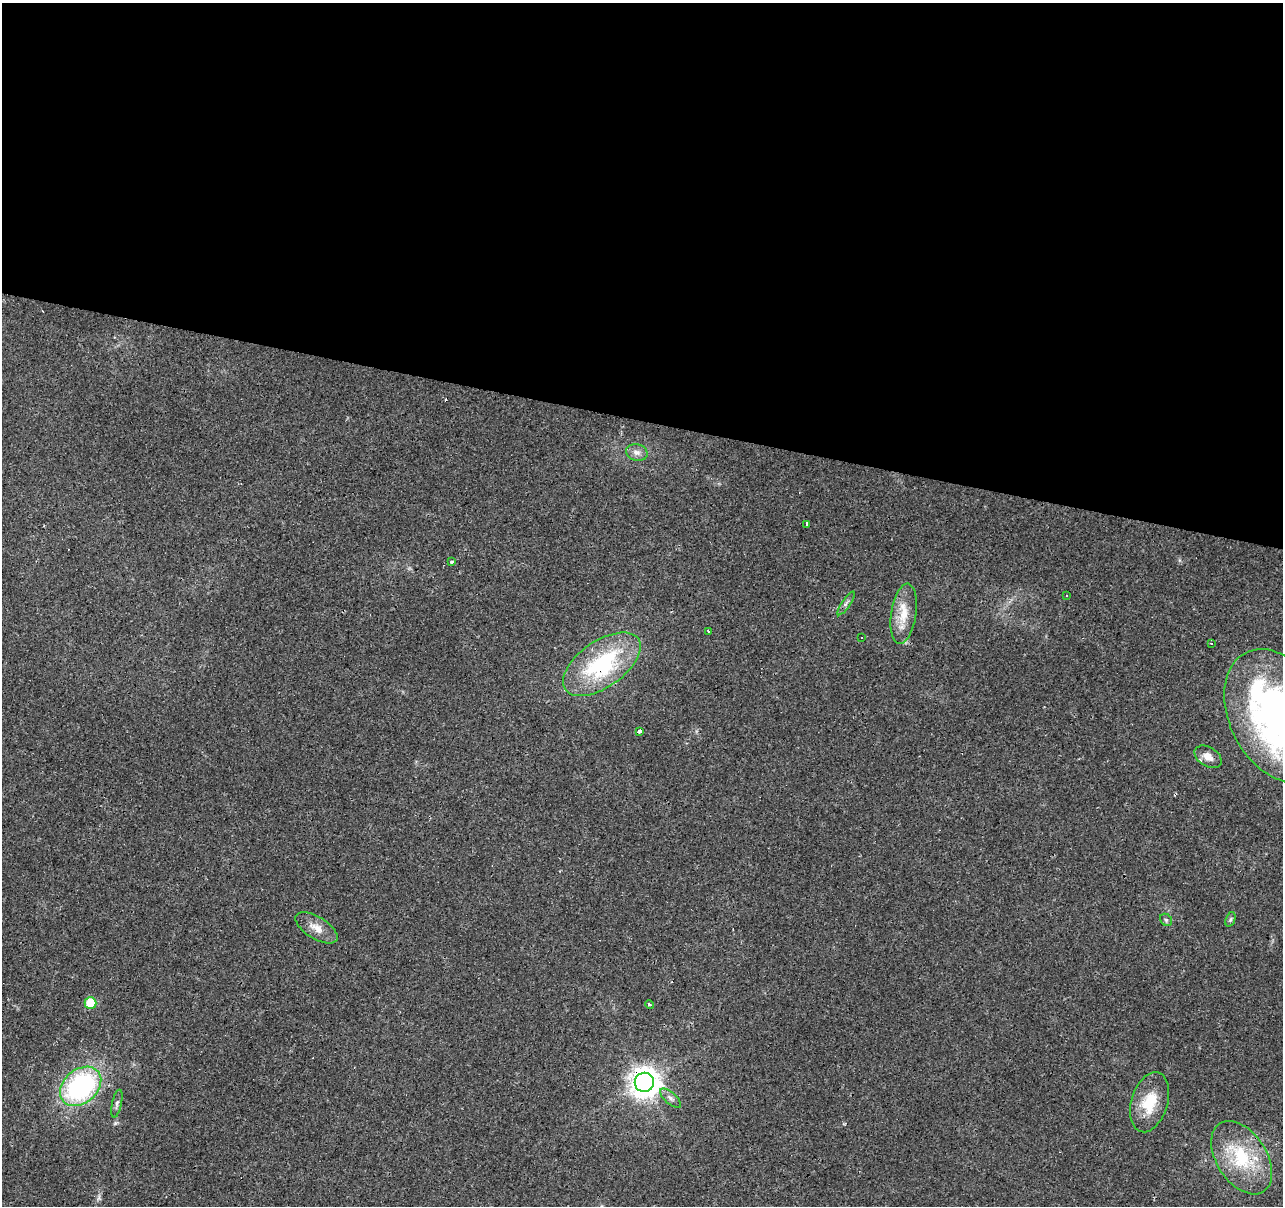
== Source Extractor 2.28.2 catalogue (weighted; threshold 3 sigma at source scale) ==
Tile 3 of 4 x 4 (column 3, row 1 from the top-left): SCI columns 2565-3845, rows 3831-5034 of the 5131 x 5314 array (HDU 1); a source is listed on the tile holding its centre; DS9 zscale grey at full resolution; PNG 1285 x 1208 px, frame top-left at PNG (2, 3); each listed source drawn as its Kron ellipse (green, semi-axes under 4 px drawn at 4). Shown black and unused: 35% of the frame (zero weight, under 3 of 4 exposures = <1% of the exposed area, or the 3 px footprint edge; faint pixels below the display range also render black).
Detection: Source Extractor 2.28.2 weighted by HDU 2 'WHT'; one run over the whole footprint, this tile lists its part. Background 0.0431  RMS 0.0042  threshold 0.0188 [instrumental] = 3 sigma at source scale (4.5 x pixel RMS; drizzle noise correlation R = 1.50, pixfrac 1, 0.0396/0.0396 arcsec/px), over >= 5 px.
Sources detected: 30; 5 cosmic-ray / hot-pixel residue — neither listed nor drawn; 1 inside a brighter listed object's ellipse — not listed separately; the other 24 listed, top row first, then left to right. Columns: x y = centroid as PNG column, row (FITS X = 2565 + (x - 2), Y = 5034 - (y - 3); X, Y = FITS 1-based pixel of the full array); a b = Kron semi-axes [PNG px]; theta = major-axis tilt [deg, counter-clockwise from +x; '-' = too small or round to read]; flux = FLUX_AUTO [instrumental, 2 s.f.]
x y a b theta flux
637 453 11 8 -14 2.4
807 524 3 3 - 4.1
452 562 3 3 - 10
1067 595 3 2 - 0.44
846 603 14 3 56 1.3
904 614 30 12 81 9.2
708 631 3 3 - 0.72
861 638 3 2 - 0.58
1211 643 3 2 - 0.4
602 664 44 23 35 45
1278 716 71 48 -62 200
639 731 4 3 - 8.5
1208 757 15 9 -31 3.7
1230 919 7 4 70 0.79
1166 920 7 5 -45 0.76
316 928 24 11 -32 5.1
90 1003 6 6 - 18
649 1004 4 3 - 0.83
644 1082 9 9 - 560
81 1086 23 16 41 70
670 1098 13 5 -41 1.7
1150 1102 31 18 73 13
117 1104 14 5 78 1.3
1242 1158 40 25 -57 27
Overlapping masked pixels (flux is a lower limit): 2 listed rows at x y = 602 664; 644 1082
Isophote crosses this tile's border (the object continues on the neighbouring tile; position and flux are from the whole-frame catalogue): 1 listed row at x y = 1278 716